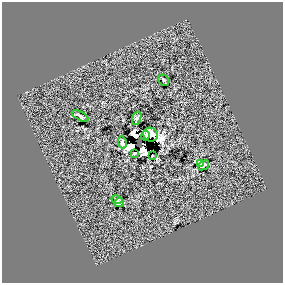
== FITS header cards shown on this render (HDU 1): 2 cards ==
NAXIS1  =                  281 /
NAXIS2  =                  281 /

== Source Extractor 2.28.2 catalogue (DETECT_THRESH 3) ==
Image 281 x 281 px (HDU 1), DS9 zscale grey, 1 PNG px = 1 image px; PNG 285 x 285 px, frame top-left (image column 1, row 281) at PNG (2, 2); each listed source drawn as its Kron ellipse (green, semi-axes under 4 px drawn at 4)
Background 0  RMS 12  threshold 35.9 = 3 sigma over >= 5 px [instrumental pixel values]
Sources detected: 17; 5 with non-positive FLUX_AUTO (blend fragments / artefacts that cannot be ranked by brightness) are neither listed nor drawn; the other 12 listed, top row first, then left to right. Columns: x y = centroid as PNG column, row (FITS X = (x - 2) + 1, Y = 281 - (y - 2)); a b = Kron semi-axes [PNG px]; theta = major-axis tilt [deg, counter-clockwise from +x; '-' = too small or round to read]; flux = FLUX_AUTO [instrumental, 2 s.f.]
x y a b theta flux
164 80 6 5 - 950
80 116 9 3 -28 1700
137 118 7 4 70 1000
151 135 7 6 - 960
145 136 5 3 - 1200
122 142 6 4 -77 1400
135 153 4 3 - 710
152 156 3 2 - 460
200 163 3 2 - 680
204 165 6 2 39 1000
117 200 6 3 -14 1200
119 202 5 3 - 990
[5 non-positive-flux detections neither listed nor drawn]